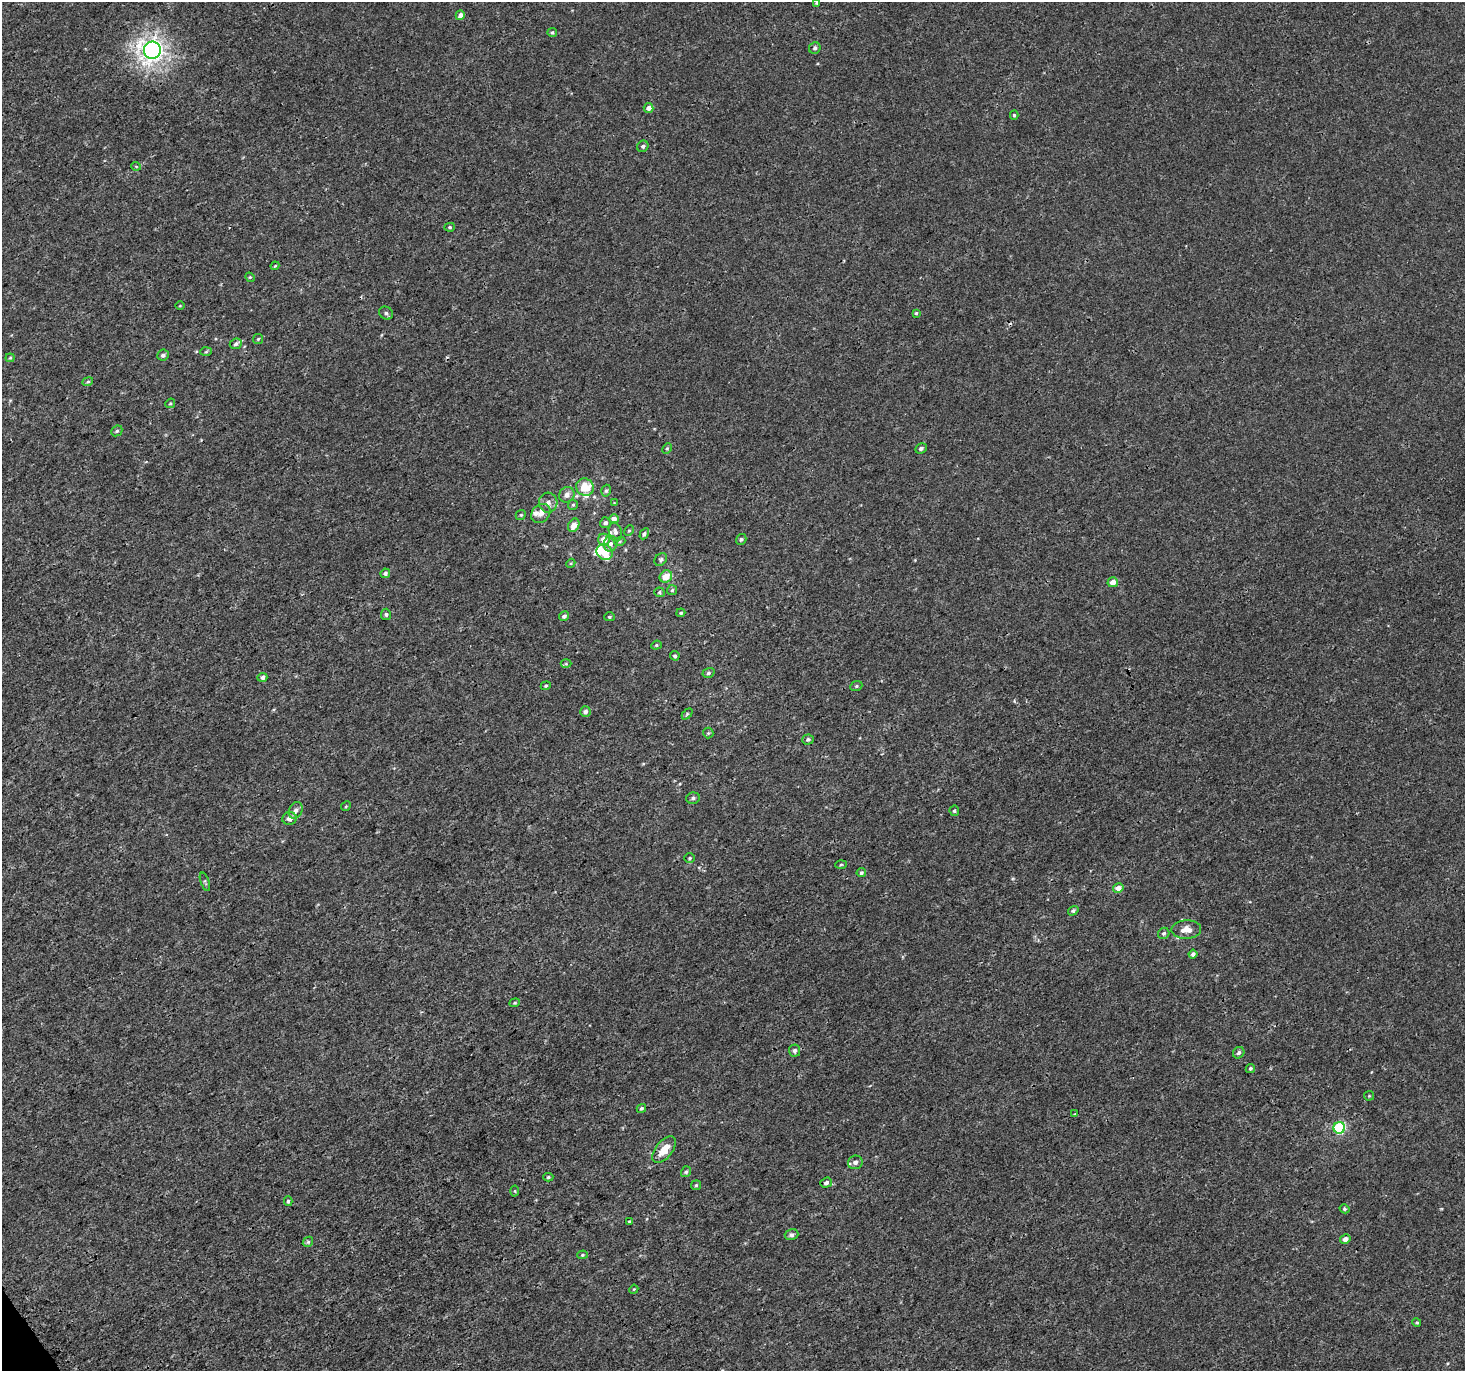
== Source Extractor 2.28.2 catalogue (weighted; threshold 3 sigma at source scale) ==
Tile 7 of 4 x 4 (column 3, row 2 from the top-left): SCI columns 3082-4544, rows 2975-4343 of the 6079 x 5979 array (HDU 1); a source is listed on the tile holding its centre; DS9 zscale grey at full resolution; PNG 1467 x 1373 px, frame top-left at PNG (2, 2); each listed source drawn as its Kron ellipse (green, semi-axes under 4 px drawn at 4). Shown black and unused: <1% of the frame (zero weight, under 3 of 4 exposures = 5% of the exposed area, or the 3 px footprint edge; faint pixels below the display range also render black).
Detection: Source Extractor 2.28.2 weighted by HDU 2 'WHT'; one run over the whole footprint, this tile lists its part. Background 3.67e-04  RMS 0.0013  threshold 0.00591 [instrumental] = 3 sigma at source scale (4.5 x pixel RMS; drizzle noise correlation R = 1.50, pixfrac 1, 0.0396/0.0396 arcsec/px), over >= 5 px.
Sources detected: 114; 1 inside a brighter object's white glare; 2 cosmic-ray / hot-pixel residue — neither listed nor drawn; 7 inside a brighter listed object's ellipse — not listed separately; the other 104 listed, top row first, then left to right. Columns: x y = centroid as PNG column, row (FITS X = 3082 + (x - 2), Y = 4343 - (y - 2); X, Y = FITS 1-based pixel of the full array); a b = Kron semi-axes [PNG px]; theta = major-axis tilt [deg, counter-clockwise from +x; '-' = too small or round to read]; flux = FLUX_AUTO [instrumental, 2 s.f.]
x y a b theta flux
817 3 4 3 - 0.16
460 15 5 4 - 0.56
552 32 5 4 - 0.2
815 48 6 5 - 0.31
152 50 8 8 - 82
649 108 5 4 - 0.83
1014 115 4 4 - 0.18
643 146 6 5 - 0.3
136 166 5 3 - 0.11
450 227 5 4 - 0.19
275 266 4 3 - 0.13
250 277 5 4 - 0.16
180 306 5 3 - 0.1
386 313 7 6 - 0.32
916 313 4 4 - 0.19
258 339 5 5 - 0.17
236 344 6 5 - 0.32
206 352 6 4 3 0.16
163 355 6 5 - 0.38
10 358 4 4 - 0.14
88 382 5 4 - 0.18
170 403 5 4 - 0.18
117 431 6 5 - 0.22
667 448 5 4 - 0.17
921 448 6 5 - 0.37
585 487 9 8 - 2.2
606 491 6 4 73 0.21
567 495 8 7 - 0.8
548 503 10 9 - 0.8
614 503 4 3 - 0.099
573 505 5 5 - 0.18
541 513 11 8 45 0.85
521 515 5 4 - 0.17
614 519 5 5 - 0.94
605 523 5 5 - 0.37
574 525 7 5 62 1.1
629 531 5 4 - 0.16
615 532 10 6 -77 0.47
644 534 6 4 60 0.26
741 539 6 5 - 0.24
604 540 6 5 - 1.1
620 541 5 3 - 0.13
611 544 8 6 73 0.48
605 552 8 7 - 1.8
661 559 7 5 48 0.26
571 563 5 3 - 0.11
385 573 5 4 - 0.35
666 577 6 6 - 1.6
1113 582 5 5 - 1.1
672 590 5 5 - 0.2
659 592 5 5 - 0.19
681 613 4 3 - 0.16
386 614 6 5 - 0.25
564 616 5 4 - 0.32
609 617 5 4 - 0.19
656 645 5 4 - 0.16
675 656 5 4 - 0.21
566 664 5 3 - 0.13
708 673 6 4 18 0.24
262 677 5 4 - 0.32
546 686 5 4 - 0.16
856 686 6 5 - 0.19
585 712 5 5 - 0.47
687 714 6 4 46 0.17
708 733 5 5 - 0.19
808 739 5 5 - 0.28
693 798 7 5 12 0.32
346 806 5 4 - 0.14
296 810 9 6 63 0.56
954 811 5 5 - 0.21
289 819 7 6 - 0.71
690 858 5 5 - 0.19
841 865 6 4 3 0.15
861 873 5 4 - 0.29
205 882 9 3 -70 0.2
1118 888 5 5 - 0.91
1073 911 5 4 - 0.27
1186 929 15 9 2 1.3
1164 933 6 5 - 0.23
1193 954 4 4 - 0.42
515 1003 5 4 - 0.16
795 1051 6 5 - 0.35
1239 1053 6 5 - 0.31
1250 1068 5 4 - 0.23
1369 1096 5 4 - 0.14
641 1108 5 3 - 0.21
1075 1114 3 3 - 0.14
1339 1128 6 5 - 12
664 1150 16 8 52 2.1
855 1162 7 6 - 0.51
686 1172 6 5 - 0.24
548 1177 5 4 - 0.17
826 1183 6 5 - 0.36
696 1185 5 5 - 0.17
515 1191 5 3 - 0.13
288 1201 5 4 - 0.2
1345 1209 5 4 - 0.22
629 1221 4 2 - 0.091
791 1235 7 5 17 0.34
1345 1239 5 4 - 0.59
308 1242 5 4 - 0.19
582 1255 5 4 - 0.15
634 1289 4 3 - 0.11
1417 1322 4 4 - 0.19